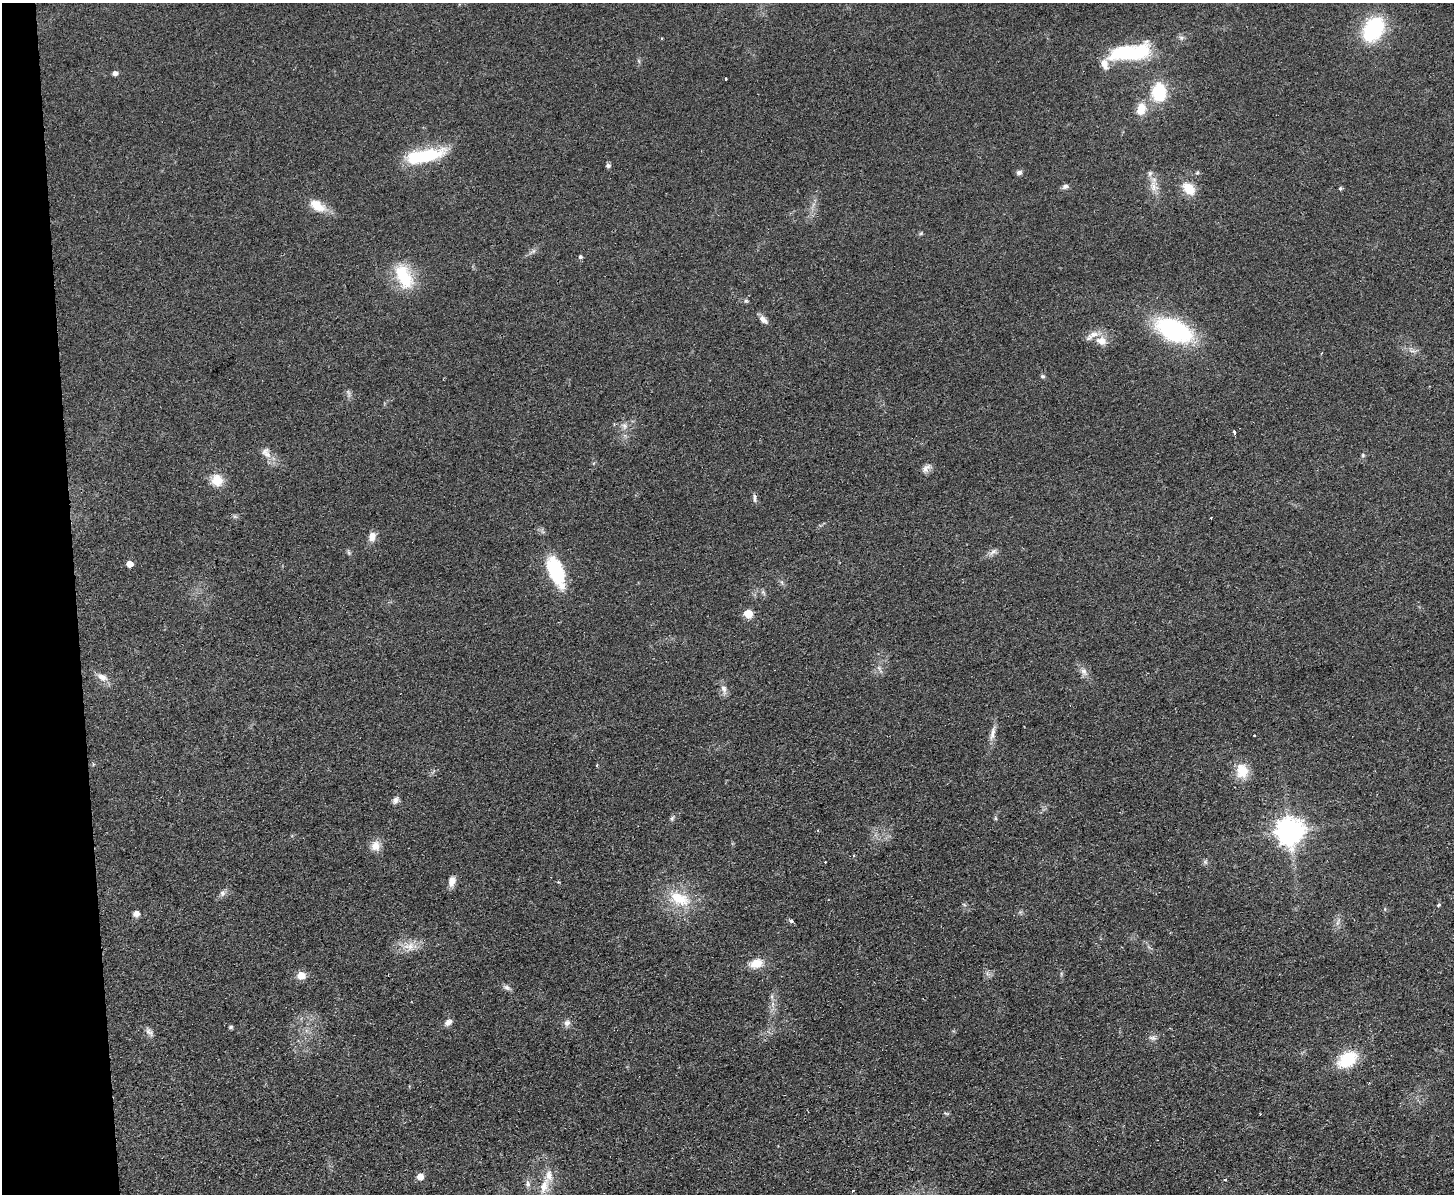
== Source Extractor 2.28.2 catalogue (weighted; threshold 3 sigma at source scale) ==
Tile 4 of 3 x 4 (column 1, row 2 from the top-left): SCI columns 259-1710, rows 2439-3630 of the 4762 x 4877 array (HDU 1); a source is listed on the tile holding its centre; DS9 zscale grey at full resolution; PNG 1456 x 1196 px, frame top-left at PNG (2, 3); no overlay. Shown black and unused: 5% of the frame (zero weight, under 2 of 3 exposures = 3% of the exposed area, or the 3 px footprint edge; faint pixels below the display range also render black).
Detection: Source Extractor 2.28.2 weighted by HDU 2 'WHT'; one run over the whole footprint, this tile lists its part. Background 0.084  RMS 0.0092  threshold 0.0414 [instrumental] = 3 sigma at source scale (4.5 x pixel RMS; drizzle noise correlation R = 1.50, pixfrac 1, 0.05/0.05 arcsec/px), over >= 5 px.
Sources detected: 91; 1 too faint to see at this stretch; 1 inside a brighter object's white glare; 3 cosmic-ray / hot-pixel residue — not listed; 5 inside a brighter listed object's ellipse — not listed separately; the other 81 listed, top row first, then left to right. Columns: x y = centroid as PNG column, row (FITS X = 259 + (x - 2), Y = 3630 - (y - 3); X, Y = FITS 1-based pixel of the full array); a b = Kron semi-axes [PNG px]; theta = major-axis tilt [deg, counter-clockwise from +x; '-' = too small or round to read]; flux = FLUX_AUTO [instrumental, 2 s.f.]
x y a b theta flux
1373 29 22 14 59 94
662 38 4 3 - 0.67
1128 54 49 17 17 70
639 61 7 4 -71 1.4
115 73 6 5 - 3.1
725 79 3 3 - 1.7
1159 92 17 13 -88 43
1141 109 16 11 75 14
424 156 45 14 11 56
608 165 6 6 - 1.9
1019 172 7 6 - 2.7
1197 173 5 4 - 1.3
1065 186 9 6 24 2.7
1153 186 19 11 -78 10
1189 188 14 10 -43 18
1340 188 4 4 - 1.5
317 206 23 12 -32 16
921 233 5 5 - 1.2
533 251 7 4 71 1.8
580 257 5 5 - 1.9
404 276 34 18 -64 40
746 301 6 5 - 1.6
763 320 12 7 -43 4.7
1174 330 29 16 -24 150
1101 341 16 12 -9 11
1412 351 12 4 -10 3.2
1043 376 6 5 - 1.6
624 426 11 8 -56 4.6
1234 432 6 3 -79 3.1
267 454 12 9 -11 6
1363 455 6 5 - 1.2
926 468 15 8 39 4.8
217 480 13 12 - 15
755 498 13 3 -90 2.3
235 516 7 4 -1 1.6
1211 517 3 2 - 1.2
372 537 11 7 75 7.9
993 552 15 6 36 3.8
129 564 5 5 - 11
556 572 43 18 -69 49
748 614 6 5 - 27
879 668 8 5 -46 2.4
1084 672 12 8 -64 5.1
102 677 15 9 -27 7.5
724 689 16 7 -78 5.1
993 733 25 6 77 6.9
93 764 5 3 - 0.99
1242 771 19 15 -82 18
396 800 10 7 60 3.4
672 818 8 5 63 2
995 818 6 4 -89 1.3
1289 831 9 9 - 1100
375 846 13 12 - 8.9
853 856 4 3 - 1.5
1205 862 6 6 - 1.8
452 881 12 8 78 6.6
558 882 5 4 - 0.83
222 893 9 8 - 3.2
679 899 32 18 -25 34
964 904 6 4 -20 1.2
1439 905 4 3 - 2.1
136 914 7 7 - 4.7
791 921 5 4 - 2.3
1337 923 7 4 71 2.2
409 946 18 13 3 13
756 963 15 10 16 14
301 975 6 6 - 15
507 988 11 6 -31 3
772 997 7 4 -72 1.8
448 1022 10 7 32 4.4
567 1023 10 8 41 3.7
231 1027 5 4 - 1.5
149 1032 14 7 -50 4
1152 1038 9 6 -17 3
1347 1059 20 14 33 40
946 1113 9 3 -9 1.3
420 1177 5 5 - 13
1225 1180 3 2 - 0.98
528 1184 10 6 -76 3.5
544 1186 26 12 71 18
853 1191 3 3 - 2.2
Isophote crosses this tile's border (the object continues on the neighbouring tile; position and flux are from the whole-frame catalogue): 1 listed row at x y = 544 1186